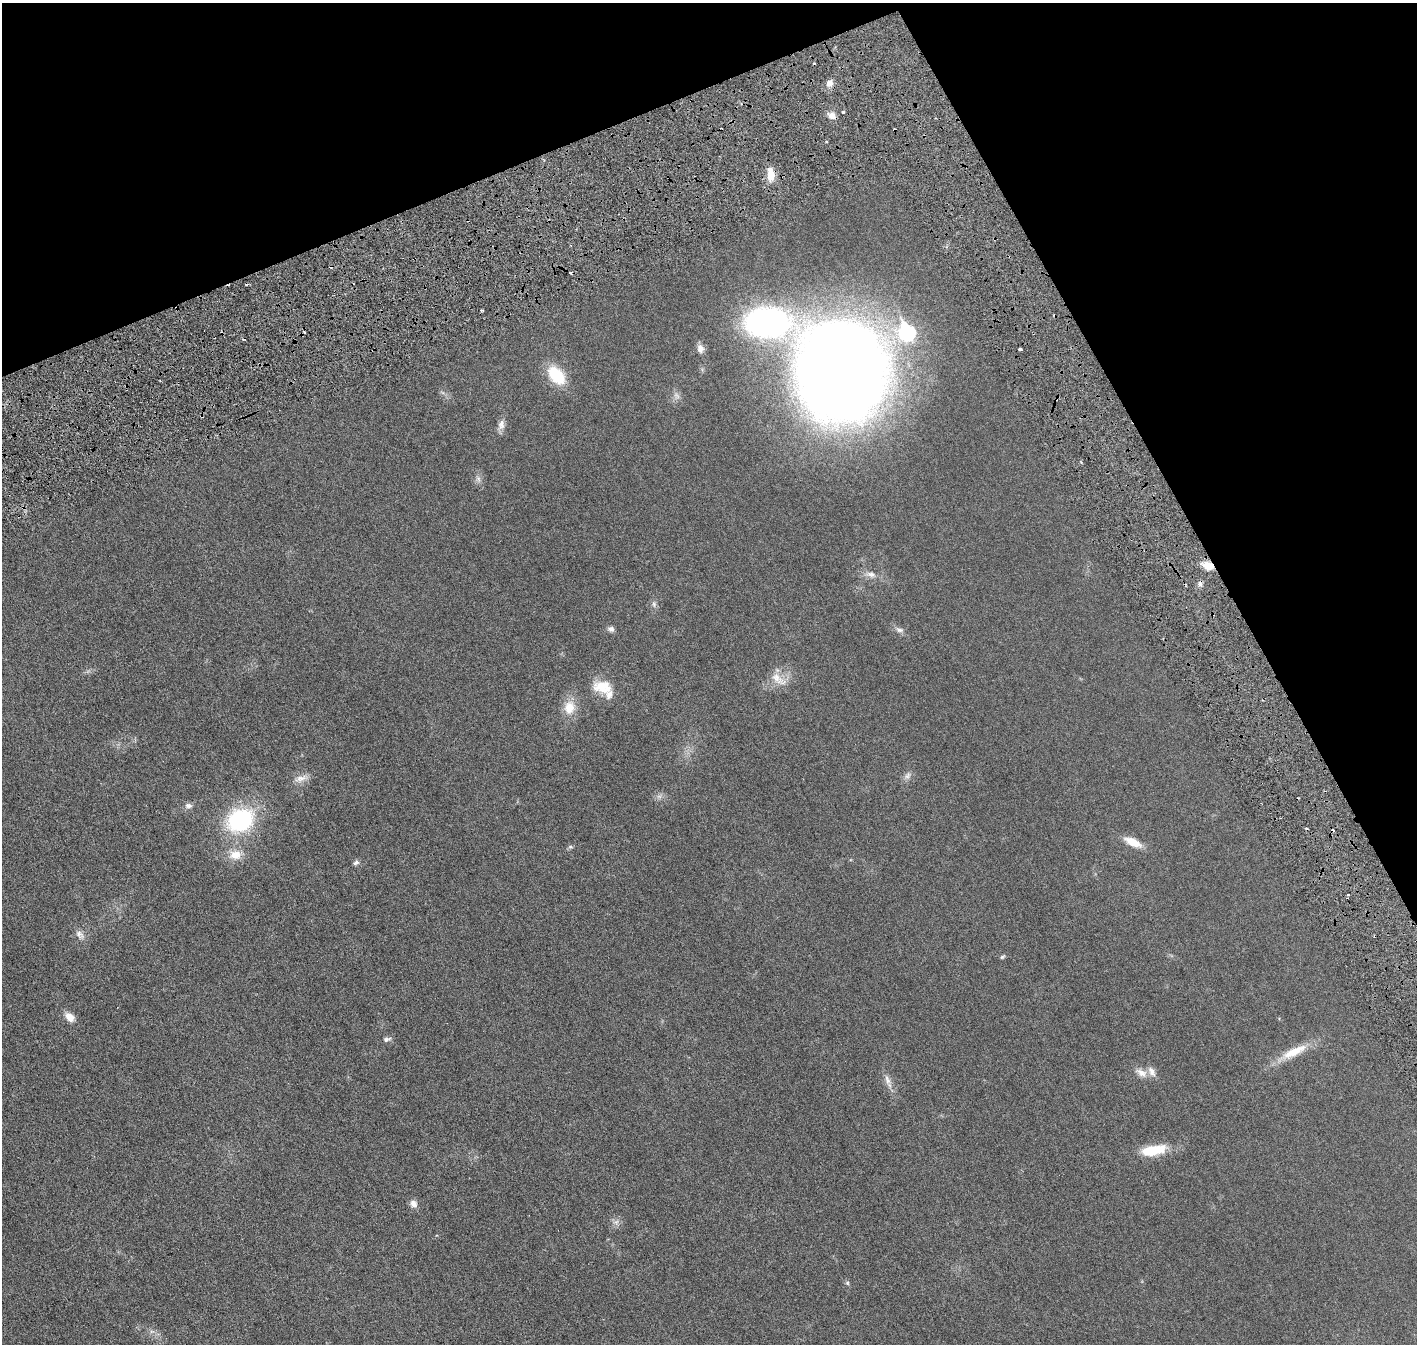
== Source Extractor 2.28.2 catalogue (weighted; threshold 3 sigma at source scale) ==
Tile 3 of 4 x 4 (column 3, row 1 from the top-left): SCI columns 2914-4328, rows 4210-5551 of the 5818 x 5839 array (HDU 1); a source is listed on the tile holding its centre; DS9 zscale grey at full resolution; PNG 1419 x 1346 px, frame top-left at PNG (2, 3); no overlay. Shown black and unused: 22% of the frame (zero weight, under 3 of 6 exposures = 1% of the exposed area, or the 3 px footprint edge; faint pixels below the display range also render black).
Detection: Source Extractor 2.28.2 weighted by HDU 2 'WHT'; one run over the whole footprint, this tile lists its part. Background 0.0254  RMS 0.0043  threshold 0.0176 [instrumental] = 3 sigma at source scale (4.09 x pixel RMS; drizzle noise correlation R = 1.36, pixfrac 0.8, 0.05/0.05 arcsec/px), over >= 5 px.
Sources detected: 56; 1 too faint to see at this stretch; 9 cosmic-ray / hot-pixel residue — not listed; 4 inside a brighter listed object's ellipse — not listed separately; the other 42 listed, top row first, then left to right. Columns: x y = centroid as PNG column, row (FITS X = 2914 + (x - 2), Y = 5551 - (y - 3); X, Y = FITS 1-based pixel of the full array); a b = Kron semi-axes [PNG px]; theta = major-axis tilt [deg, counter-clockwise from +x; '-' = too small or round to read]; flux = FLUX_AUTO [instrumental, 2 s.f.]
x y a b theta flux
830 83 8 7 - 2.3
843 112 4 3 - 0.4
832 115 10 8 -35 2.4
771 175 17 9 -86 5.2
482 310 3 2 - 0.63
700 349 12 8 -77 2.2
1020 349 4 3 - 0.99
841 371 101 89 88 510
556 375 25 15 -49 13
442 392 7 4 -19 0.62
501 425 15 8 73 2.2
478 479 11 6 -75 1.5
1208 565 13 8 -18 4.6
871 574 16 8 -10 2.7
654 604 10 6 -81 1.1
611 629 8 6 -24 1.4
899 630 12 7 -16 1.5
778 679 28 12 -35 5.4
603 687 26 16 -11 8.4
569 707 19 14 80 6.4
907 776 13 8 51 1.7
301 778 21 8 17 3.1
659 796 7 5 0 1
188 806 9 7 -1 1.5
240 820 24 19 26 44
1133 842 21 9 -25 5.8
570 847 7 5 -19 0.63
235 855 16 13 8 5.3
356 863 8 6 42 1
1348 894 3 2 - 0.31
80 935 16 9 -48 2.4
1002 957 7 5 29 0.59
69 1017 12 8 -43 3.6
387 1039 11 6 11 1.1
1293 1052 44 11 27 9.4
1141 1073 18 9 -31 3
887 1080 19 7 -70 2.6
1153 1150 29 11 10 12
414 1204 10 8 -62 2.1
616 1222 9 7 2 1.4
847 1283 6 5 - 0.6
152 1331 7 4 18 0.75
Overlapping masked pixels (flux is a lower limit): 1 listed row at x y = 1208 565